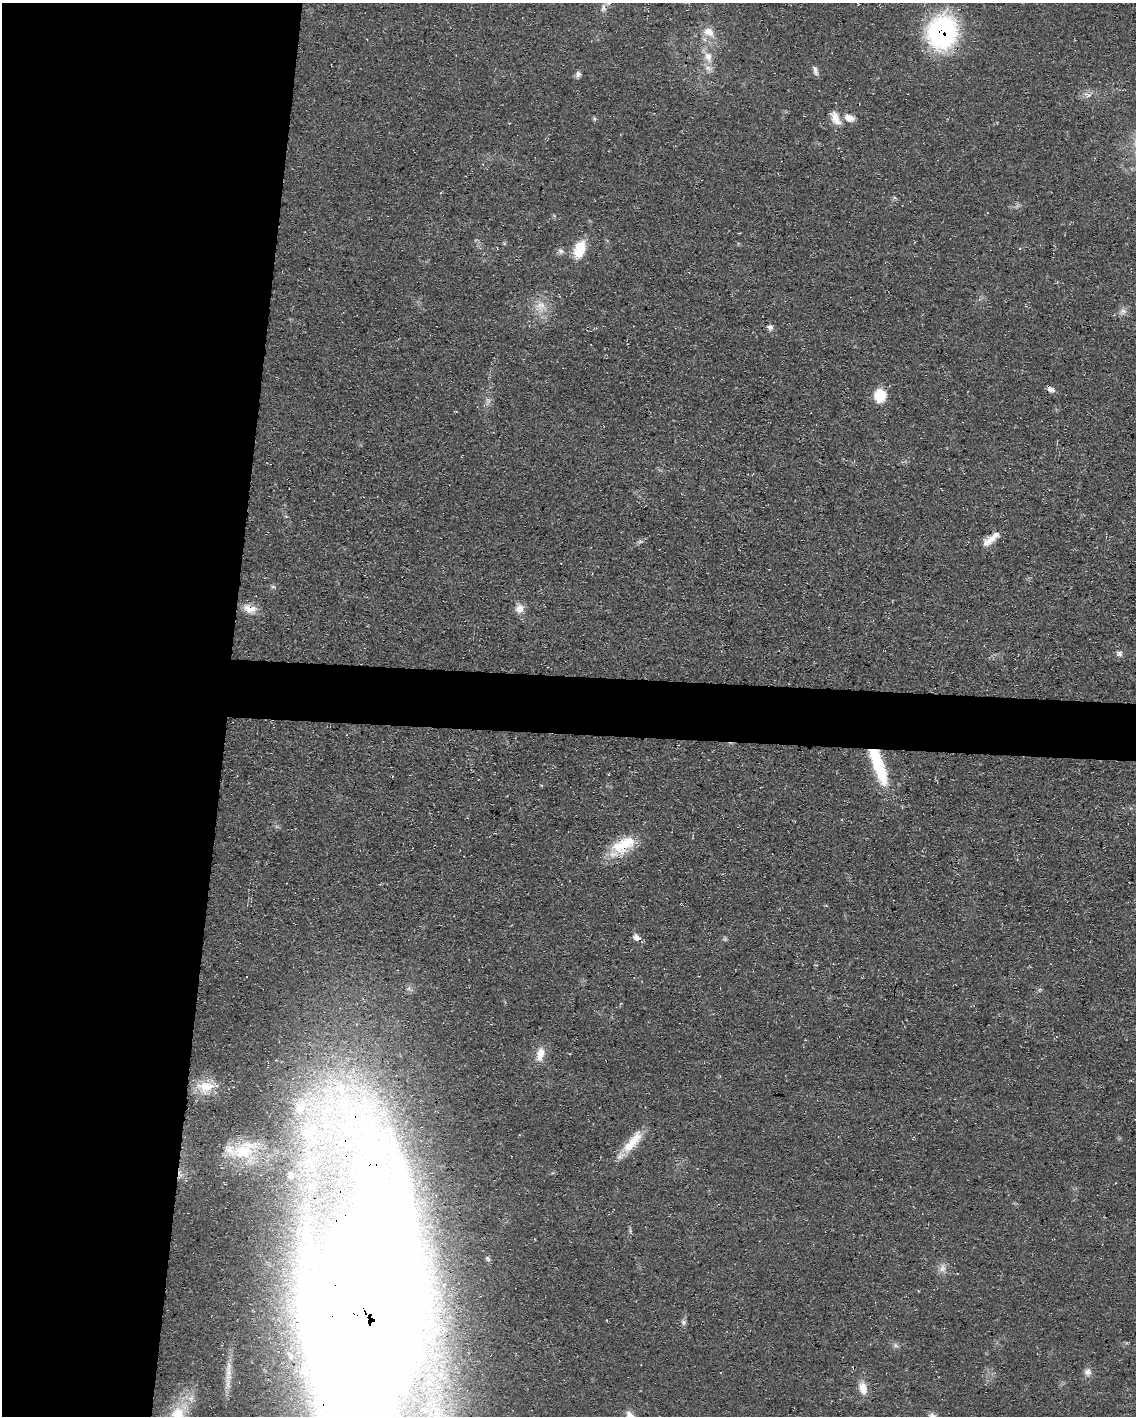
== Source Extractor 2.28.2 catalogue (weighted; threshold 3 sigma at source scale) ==
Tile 5 of 4 x 3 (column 1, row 2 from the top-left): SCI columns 1-1134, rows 1627-3040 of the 4538 x 4557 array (HDU 1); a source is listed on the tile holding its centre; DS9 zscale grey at full resolution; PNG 1138 x 1418 px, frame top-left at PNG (2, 3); no overlay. Shown black and unused: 23% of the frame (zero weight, under 3 of 4 exposures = <1% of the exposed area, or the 3 px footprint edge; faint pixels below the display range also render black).
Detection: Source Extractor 2.28.2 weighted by HDU 2 'WHT'; one run over the whole footprint, this tile lists its part. Background 0.0698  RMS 0.0075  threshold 0.0339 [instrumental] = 3 sigma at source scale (4.5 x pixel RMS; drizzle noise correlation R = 1.50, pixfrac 1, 0.05/0.05 arcsec/px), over >= 5 px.
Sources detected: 40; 2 inside a brighter listed object's ellipse — not listed separately; the other 38 listed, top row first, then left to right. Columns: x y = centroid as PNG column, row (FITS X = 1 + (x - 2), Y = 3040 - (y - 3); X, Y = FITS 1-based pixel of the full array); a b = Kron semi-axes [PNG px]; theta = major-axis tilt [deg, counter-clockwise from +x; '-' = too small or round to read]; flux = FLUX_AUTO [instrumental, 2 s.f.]
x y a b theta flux
603 8 12 7 83 3.5
709 32 14 11 -21 8.8
942 32 31 26 73 130
708 57 15 11 -77 9
815 70 14 5 -71 2.7
578 74 8 7 - 2.3
835 118 21 10 -66 8.4
849 118 13 9 -18 6.6
579 250 20 11 70 20
561 251 8 7 - 2.4
540 305 15 10 -3 8.5
1123 311 10 7 14 3.2
770 327 8 7 - 2.5
1050 389 9 6 -30 3.2
880 395 15 13 73 17
991 539 27 8 40 8.9
273 587 6 4 -1 1.2
249 609 20 11 -14 8.5
520 609 12 11 - 5.9
1119 653 8 6 -16 2.3
878 765 46 12 -70 45
622 845 30 20 22 26
637 938 10 7 -45 4.4
540 1054 18 10 77 9
205 1087 24 16 7 17
300 1108 15 12 17 11
633 1142 38 11 51 17
243 1150 34 23 29 31
291 1176 7 6 - 1.8
488 1258 8 5 -50 1.5
942 1268 11 8 76 4.4
365 1316 182 66 84 6400
684 1322 8 6 -55 1.9
895 1345 7 4 -71 1.6
1088 1372 9 9 - 3.8
863 1388 15 10 -78 9
177 1415 30 22 71 31
932 1416 12 7 -15 3.2
Overlapping masked pixels (flux is a lower limit): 5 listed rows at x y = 942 32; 249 609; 878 765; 637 938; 365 1316
Isophote crosses this tile's border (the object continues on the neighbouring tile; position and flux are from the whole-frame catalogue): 4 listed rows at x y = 603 8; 365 1316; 177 1415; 932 1416